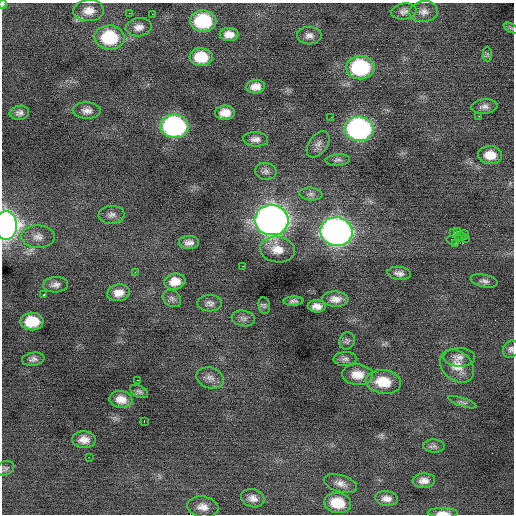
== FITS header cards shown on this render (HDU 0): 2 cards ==
NAXIS1  =                  512 / Axis length
NAXIS2  =                  512 / Axis length

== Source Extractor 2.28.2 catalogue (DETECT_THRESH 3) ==
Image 512 x 512 px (HDU 0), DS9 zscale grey, 1 PNG px = 1 image px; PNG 516 x 516 px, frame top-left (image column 1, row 512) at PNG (2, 3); each listed source drawn as its Kron ellipse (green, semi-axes under 4 px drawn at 4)
Background -0.0909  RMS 0.92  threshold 2.75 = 3 sigma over >= 5 px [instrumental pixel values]
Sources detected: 85; all 85 listed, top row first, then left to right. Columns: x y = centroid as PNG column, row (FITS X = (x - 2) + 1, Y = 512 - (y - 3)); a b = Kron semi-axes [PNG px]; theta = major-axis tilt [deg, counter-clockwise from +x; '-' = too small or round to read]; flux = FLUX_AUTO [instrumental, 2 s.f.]
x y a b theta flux
3 4 4 4 - 72
89 11 15 10 3 660
404 11 12 8 7 300
423 12 14 10 5 440
130 13 3 2 - 130
152 14 3 2 - 67
203 21 13 10 -2 4000
139 27 13 9 9 420
511 28 8 3 -31 98
229 34 9 6 0 510
309 36 12 9 -1 340
109 37 15 12 -3 3500
487 54 7 4 -89 110
201 57 11 9 -3 1700
360 68 14 11 -1 5700
256 87 9 6 6 530
484 106 13 7 5 290
87 111 14 8 -2 360
19 113 10 7 8 260
225 113 10 7 3 680
479 116 3 2 - 76
331 117 2 2 - 95
174 126 14 12 -4 12000
359 129 14 12 -6 15000
255 139 12 7 -4 330
318 144 15 9 55 350
490 155 12 9 -2 820
338 160 12 5 4 190
266 171 11 8 -9 250
311 194 12 6 -5 250
112 215 13 9 6 310
272 220 17 15 -6 50000
6 225 14 11 -88 30000
458 231 3 2 - 1200
336 232 16 14 -11 34000
453 233 3 2 - 50
465 235 4 2 - 140
461 236 2 2 - 31
38 237 16 11 -1 560
465 239 2 2 - 31
451 240 5 2 - 92
189 243 10 6 1 340
455 244 3 2 - 130
277 250 17 13 -8 910
243 266 2 2 - 190
135 272 3 3 - 38
399 273 12 6 -7 280
484 281 14 6 -11 240
175 282 10 8 8 730
56 285 12 7 4 310
119 293 11 8 11 580
43 295 3 2 - 390
172 298 10 7 -40 220
335 299 13 7 -2 480
293 301 10 4 3 190
210 303 12 8 0 270
264 305 8 5 -79 110
317 306 9 6 -4 410
243 318 12 7 -10 240
32 321 11 9 1 1800
347 341 9 7 72 150
511 349 9 7 60 200
459 357 16 9 -1 400
33 359 11 6 9 240
345 359 11 7 3 220
457 366 19 14 -42 1000
357 375 15 10 -4 840
210 378 14 10 -20 430
137 380 2 2 - 200
383 382 18 12 -8 1700
139 391 10 6 -26 160
121 399 11 8 -8 630
462 402 15 4 -19 170
144 421 3 2 - 150
84 440 12 8 -2 550
434 446 11 6 -1 200
89 457 2 2 - 420
5 468 9 7 25 160
424 481 11 7 4 430
340 483 17 8 -17 440
253 498 12 9 -15 420
387 499 11 7 -5 410
338 503 13 10 -10 1600
203 507 16 10 -8 510
443 513 15 5 -1 400
At the frame edge (FLAGS 8, measured only in part): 4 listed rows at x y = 3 4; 6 225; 511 349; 443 513